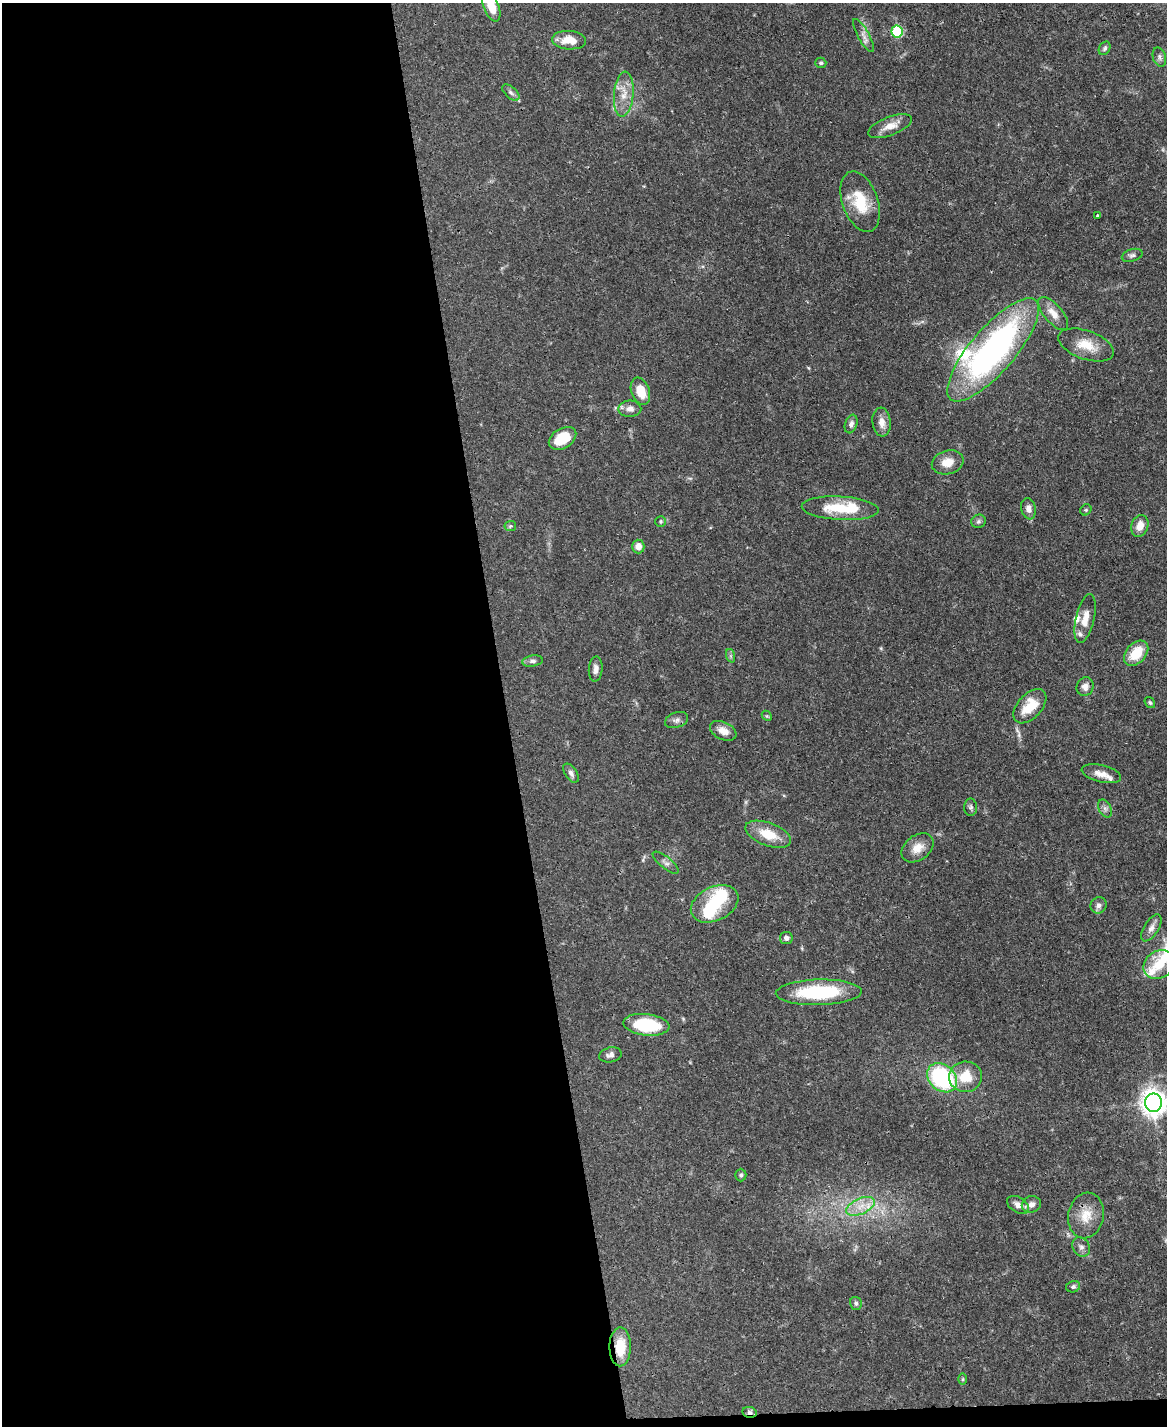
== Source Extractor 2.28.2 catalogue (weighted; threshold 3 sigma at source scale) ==
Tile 9 of 4 x 3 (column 1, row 3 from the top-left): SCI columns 3-1167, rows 242-1665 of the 4665 x 4644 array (HDU 1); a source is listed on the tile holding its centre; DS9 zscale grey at full resolution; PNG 1169 x 1428 px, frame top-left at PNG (2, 3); each listed source drawn as its Kron ellipse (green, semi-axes under 4 px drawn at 4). Shown black and unused: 44% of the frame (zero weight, under 3 of 4 exposures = <1% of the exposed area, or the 3 px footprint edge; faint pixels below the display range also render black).
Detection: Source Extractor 2.28.2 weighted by HDU 2 'WHT'; one run over the whole footprint, this tile lists its part. Background 0.0671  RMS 0.0034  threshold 0.0151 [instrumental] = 3 sigma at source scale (4.5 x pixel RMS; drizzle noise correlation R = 1.50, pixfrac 1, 0.05/0.05 arcsec/px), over >= 5 px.
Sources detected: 79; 4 inside a brighter object's white glare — neither listed nor drawn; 5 inside a brighter listed object's ellipse — not listed separately; the other 70 listed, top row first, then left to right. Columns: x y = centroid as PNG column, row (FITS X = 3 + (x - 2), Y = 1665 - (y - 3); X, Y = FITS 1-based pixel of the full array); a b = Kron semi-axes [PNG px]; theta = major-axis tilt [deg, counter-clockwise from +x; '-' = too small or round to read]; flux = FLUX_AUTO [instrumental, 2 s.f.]
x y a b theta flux
491 6 16 7 -69 6.6
897 31 6 5 - 21
863 36 19 5 -61 1.9
569 40 17 9 -4 5.4
1105 48 7 5 58 0.73
1159 57 10 6 -74 1.1
821 63 5 5 - 0.55
511 92 10 5 -42 1.1
624 94 23 9 85 4.9
890 126 23 9 21 3.9
860 202 31 17 -70 12
1098 216 3 3 - 0.47
1132 255 11 6 17 0.97
1053 313 20 9 -50 3.9
1086 345 29 14 -19 7.2
993 350 65 22 49 100
640 391 14 9 -69 6.6
630 409 11 8 0 2.1
882 422 14 9 -84 2.8
851 424 9 6 72 1.2
562 438 15 10 30 9.7
948 462 16 12 16 4.6
840 508 38 11 -3 13
1028 509 11 7 -78 1.8
1086 510 6 5 - 0.46
661 521 5 5 - 0.5
978 521 7 6 - 0.86
510 526 6 5 - 0.65
1140 526 11 8 69 3.4
638 546 7 6 - 2.6
1085 618 25 9 77 4.7
1136 653 14 10 48 8.1
731 656 7 4 -71 0.56
533 661 10 5 8 1.1
596 669 12 7 85 1.7
1085 687 9 8 - 2.1
1150 703 6 4 -57 0.56
1030 706 20 12 47 8.7
767 716 6 4 -43 0.41
677 720 12 7 19 1.4
723 731 14 9 -26 2.9
571 773 11 6 -56 1.2
1101 774 20 8 -13 3
971 807 9 6 89 0.84
1105 808 9 6 -63 1.1
768 834 24 11 -20 7.9
917 848 18 12 36 4.1
666 863 16 6 -39 1.3
715 904 25 17 26 13
1098 905 8 8 - 1.3
1151 928 15 7 57 2
786 938 6 6 - 1.3
1159 965 16 13 33 7.5
819 992 43 13 2 26
646 1025 23 11 -6 18
610 1055 11 7 12 1.7
966 1077 16 15 - 8.4
942 1078 16 13 -42 40
1153 1103 9 8 - 370
741 1175 6 5 - 0.65
1031 1204 9 8 - 1.9
1018 1205 12 7 -31 2
860 1206 15 7 24 4
1086 1215 23 18 78 6.6
1081 1247 10 8 -51 1.4
1073 1287 7 5 12 0.8
856 1303 6 6 - 0.71
620 1347 19 10 89 8.8
963 1379 6 4 89 0.44
750 1412 7 5 -10 1.1
Overlapping masked pixels (flux is a lower limit): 5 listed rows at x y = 897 31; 993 350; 646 1025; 620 1347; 750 1412
Isophote crosses this tile's border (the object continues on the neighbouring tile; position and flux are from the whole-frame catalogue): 2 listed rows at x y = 491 6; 1153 1103